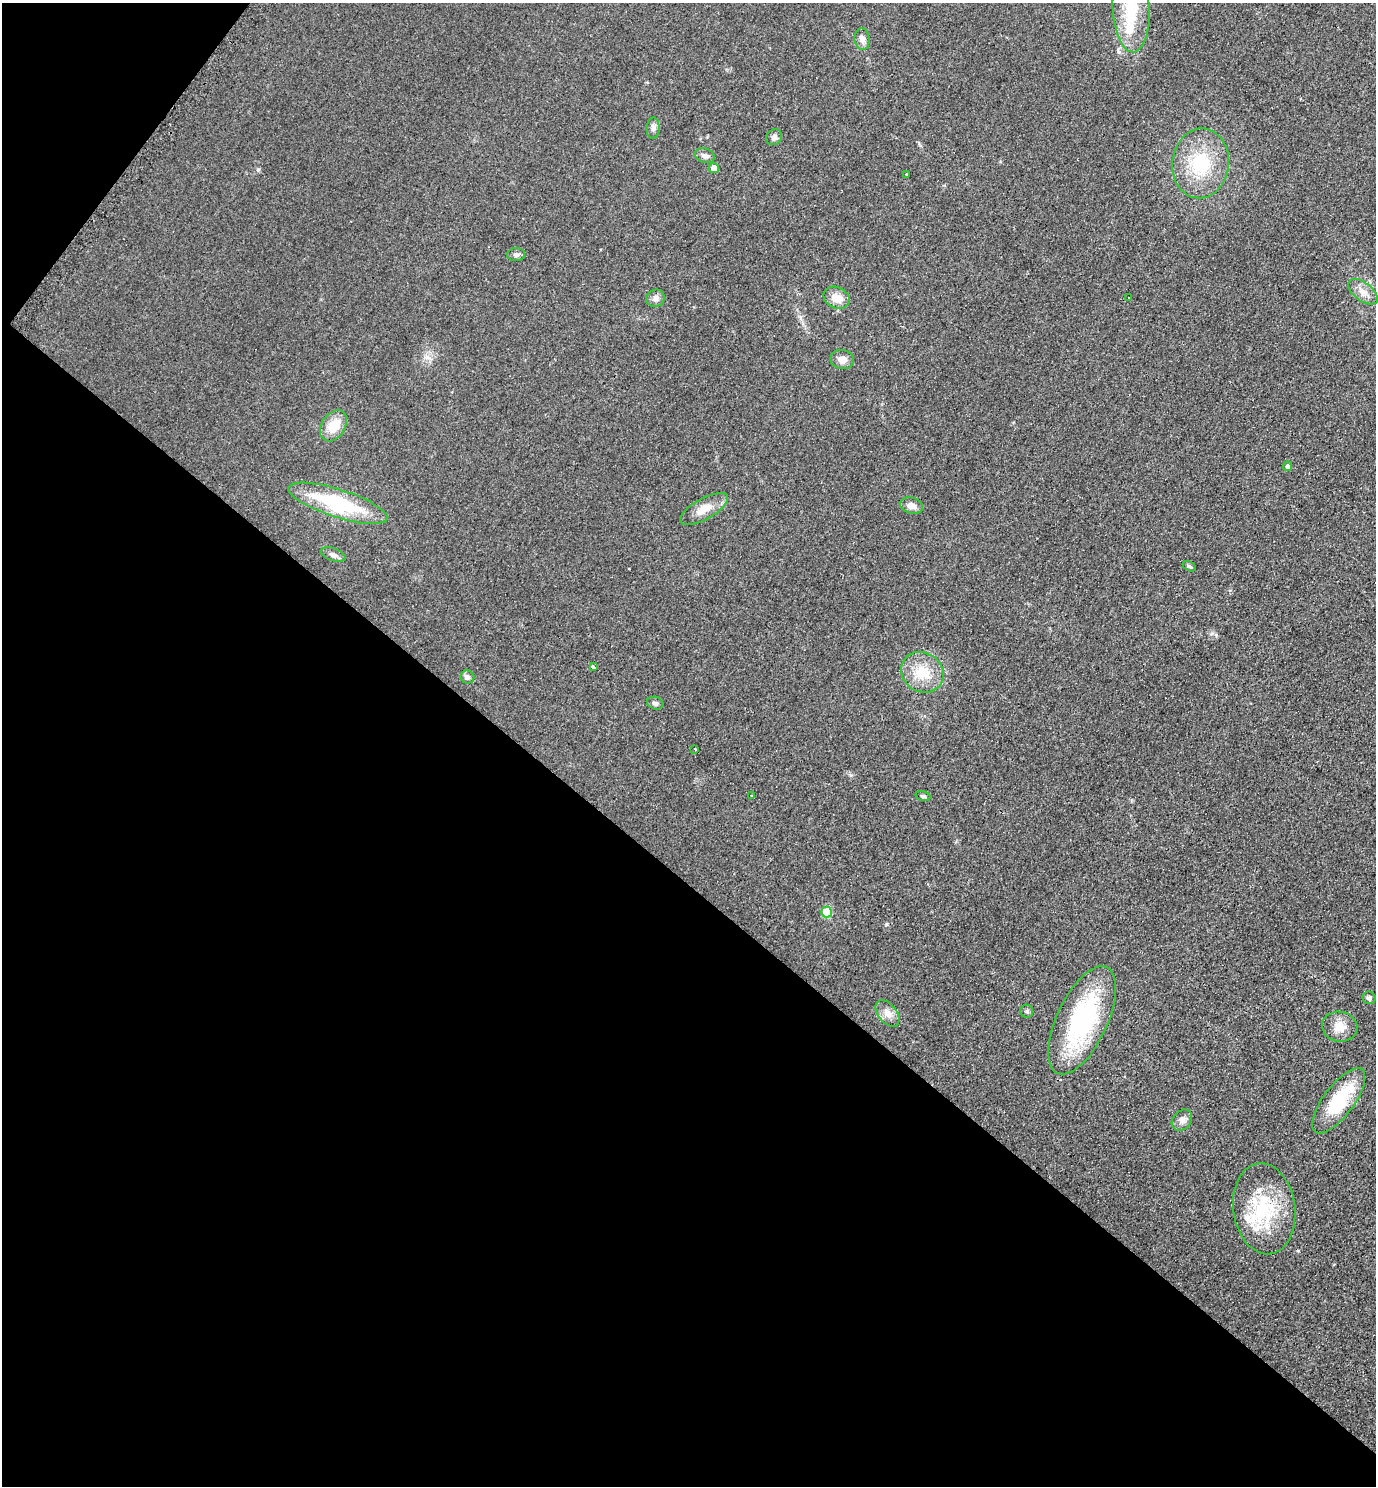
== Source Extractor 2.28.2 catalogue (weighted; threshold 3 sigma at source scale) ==
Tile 9 of 4 x 4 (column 1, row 3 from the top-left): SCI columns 159-1532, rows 1496-2979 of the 5962 x 5951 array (HDU 1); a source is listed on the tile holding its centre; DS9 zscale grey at full resolution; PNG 1378 x 1488 px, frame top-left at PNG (2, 3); each listed source drawn as its Kron ellipse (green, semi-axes under 4 px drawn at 4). Shown black and unused: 43% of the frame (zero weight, under 2 of 3 exposures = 2% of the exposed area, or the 3 px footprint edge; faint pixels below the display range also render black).
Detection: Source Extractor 2.28.2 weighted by HDU 2 'WHT'; one run over the whole footprint, this tile lists its part. Background 0.0787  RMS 0.011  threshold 0.0515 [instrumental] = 3 sigma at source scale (4.5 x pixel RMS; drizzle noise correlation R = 1.50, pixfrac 1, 0.05/0.05 arcsec/px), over >= 5 px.
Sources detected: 38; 1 inside a brighter listed object's ellipse — not listed separately; the other 37 listed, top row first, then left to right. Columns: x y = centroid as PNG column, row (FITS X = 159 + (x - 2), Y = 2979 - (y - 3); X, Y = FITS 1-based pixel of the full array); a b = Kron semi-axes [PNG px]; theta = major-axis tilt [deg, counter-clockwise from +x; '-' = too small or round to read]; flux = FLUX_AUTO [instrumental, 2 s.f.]
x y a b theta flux
1131 8 44 18 -87 64
862 39 11 7 -82 6.8
653 128 10 6 89 4.3
774 137 8 7 - 3.9
705 156 10 7 -19 5
1201 163 35 28 83 66
714 168 5 5 - 8.6
906 175 3 3 - 11
516 255 9 6 6 3.7
1363 292 17 9 -38 11
656 298 9 8 - 5.4
836 298 14 10 -25 13
1129 298 3 3 - 4
842 360 12 9 -10 8.5
333 426 17 12 56 23
1288 466 5 4 - 3.4
338 503 51 14 -18 98
911 506 12 8 -14 7.9
704 509 27 10 29 17
333 555 13 6 -20 5
1189 566 7 4 -30 2.1
593 666 4 3 - 4.7
922 672 22 19 -34 32
467 677 7 6 - 3.3
655 703 8 6 -16 2.8
695 749 3 3 - 3.4
752 796 3 3 - 5.1
923 796 7 4 -15 2.3
827 912 5 5 - 48
1369 998 6 6 - 3.3
1027 1011 6 6 - 2.4
887 1013 15 9 -52 9.7
1082 1020 59 25 65 160
1340 1027 18 15 -8 15
1339 1101 39 15 53 62
1182 1120 11 9 49 6
1264 1209 46 31 -82 83
Isophote crosses this tile's border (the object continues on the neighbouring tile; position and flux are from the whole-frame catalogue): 1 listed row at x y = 1131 8
Unlisted compact peaks at least as high as the median listed source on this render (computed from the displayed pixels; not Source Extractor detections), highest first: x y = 258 170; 887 924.